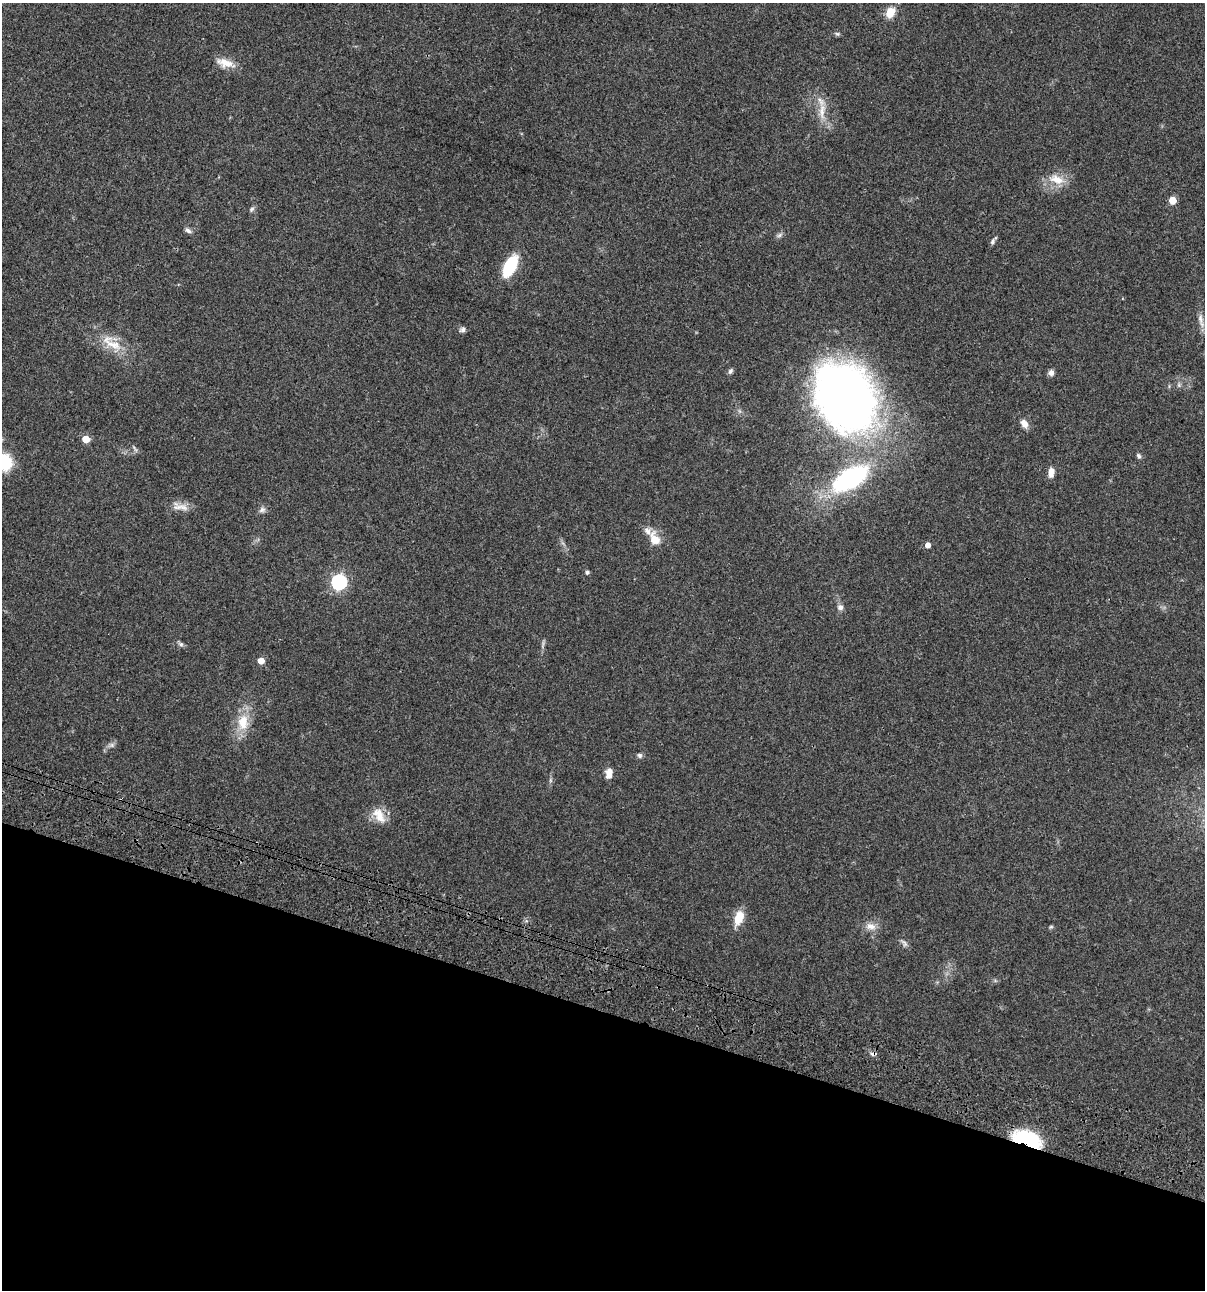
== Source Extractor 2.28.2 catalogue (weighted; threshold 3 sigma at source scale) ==
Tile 15 of 4 x 4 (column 3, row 4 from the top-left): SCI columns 2641-3843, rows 120-1407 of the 5405 x 5390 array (HDU 1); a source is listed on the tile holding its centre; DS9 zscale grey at full resolution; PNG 1207 x 1292 px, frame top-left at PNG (2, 3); no overlay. Shown black and unused: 22% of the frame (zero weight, under 3 of 4 exposures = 9% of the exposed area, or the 3 px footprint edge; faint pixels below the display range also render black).
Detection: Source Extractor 2.28.2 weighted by HDU 2 'WHT'; one run over the whole footprint, this tile lists its part. Background 0.0462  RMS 0.0055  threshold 0.0249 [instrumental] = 3 sigma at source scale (4.5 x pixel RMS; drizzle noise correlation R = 1.50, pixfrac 1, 0.05/0.05 arcsec/px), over >= 5 px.
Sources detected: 47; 1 too faint to see at this stretch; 1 cosmic-ray / hot-pixel residue — not listed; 2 inside a brighter listed object's ellipse — not listed separately; the other 43 listed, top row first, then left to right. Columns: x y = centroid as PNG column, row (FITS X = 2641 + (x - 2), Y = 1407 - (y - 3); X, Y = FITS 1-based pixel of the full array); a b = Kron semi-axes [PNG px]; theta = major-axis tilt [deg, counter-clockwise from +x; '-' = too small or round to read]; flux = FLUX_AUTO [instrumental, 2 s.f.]
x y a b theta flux
890 12 11 9 59 7.8
837 34 7 5 -20 0.95
225 63 24 10 -15 6.6
822 111 26 9 84 7
1056 179 22 12 -20 8.5
1172 200 5 5 - 11
252 209 8 5 50 1.1
188 230 10 5 -39 1.6
779 235 9 5 36 1.3
992 242 9 5 64 1.4
510 266 23 11 62 23
1200 318 17 7 -83 3.6
462 330 8 6 14 1.5
112 343 37 13 -33 13
730 371 8 5 61 1.2
1051 373 7 6 - 2.1
845 396 68 51 -62 380
1024 424 10 7 -59 4
86 439 5 5 - 11
135 448 12 3 -54 0.88
1139 456 7 5 -58 1.2
4 462 15 13 -58 23
1051 472 10 6 85 4.1
850 478 28 13 31 96
180 507 25 9 -9 5.1
262 510 9 7 27 1.8
655 539 18 11 -65 7.5
928 545 5 5 - 2.9
587 572 5 5 - 1
339 582 7 6 - 120
840 607 8 7 - 2.1
181 644 7 6 - 1.2
261 661 5 5 - 5.8
243 722 24 15 84 12
112 745 7 6 - 1.4
639 755 7 7 - 1.3
609 775 10 8 -58 3.2
379 815 24 13 -57 7.7
739 918 16 9 70 9.2
871 926 16 10 -10 4.2
1051 927 6 4 1 0.68
904 943 12 5 -56 1.7
1027 1139 28 13 -18 41
Overlapping masked pixels (flux is a lower limit): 2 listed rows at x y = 845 396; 1027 1139
Isophote crosses this tile's border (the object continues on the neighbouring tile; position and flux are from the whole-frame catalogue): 1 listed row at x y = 4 462